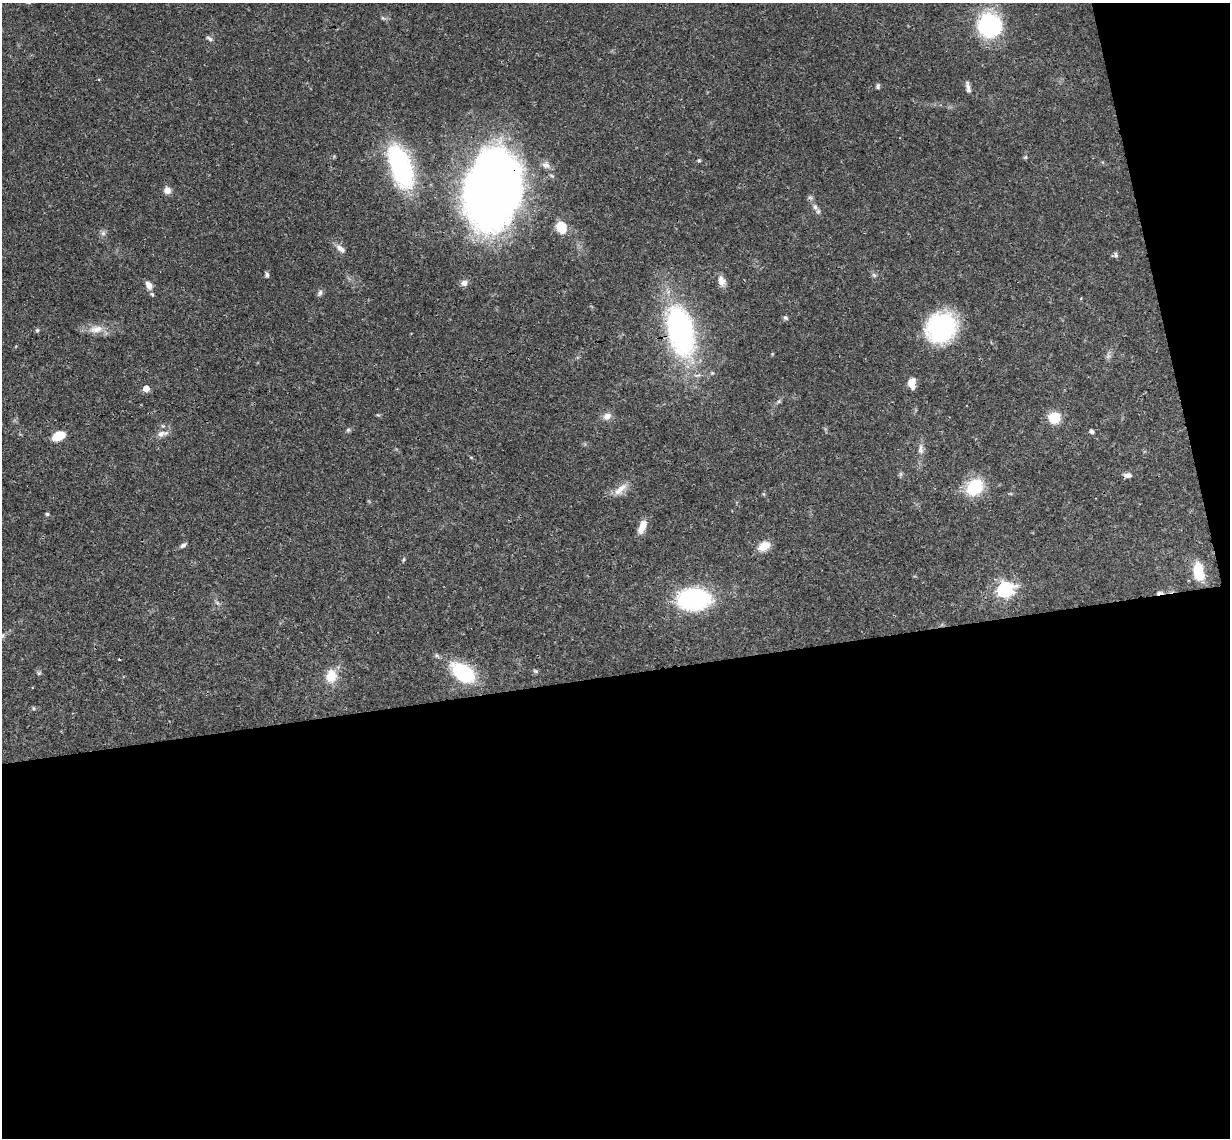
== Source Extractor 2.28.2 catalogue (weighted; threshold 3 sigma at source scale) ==
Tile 16 of 4 x 4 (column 4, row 4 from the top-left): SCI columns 3742-4969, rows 266-1401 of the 5026 x 4964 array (HDU 1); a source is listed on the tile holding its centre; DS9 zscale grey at full resolution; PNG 1232 x 1140 px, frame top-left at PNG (2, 3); no overlay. Shown black and unused: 44% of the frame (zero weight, under 3 of 4 exposures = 6% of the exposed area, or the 3 px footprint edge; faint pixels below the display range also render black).
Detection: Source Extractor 2.28.2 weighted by HDU 2 'WHT'; one run over the whole footprint, this tile lists its part. Background 0.0422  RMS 0.0029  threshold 0.0129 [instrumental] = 3 sigma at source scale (4.5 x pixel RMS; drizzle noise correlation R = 1.50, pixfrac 1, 0.05/0.05 arcsec/px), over >= 5 px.
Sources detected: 57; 1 inside a brighter object's white glare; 2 cosmic-ray / hot-pixel residue — not listed; the other 54 listed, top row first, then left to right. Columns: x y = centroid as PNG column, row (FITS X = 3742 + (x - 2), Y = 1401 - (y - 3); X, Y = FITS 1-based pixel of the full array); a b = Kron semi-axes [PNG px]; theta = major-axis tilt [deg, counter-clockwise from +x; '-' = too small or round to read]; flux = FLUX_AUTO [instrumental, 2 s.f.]
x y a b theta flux
383 18 6 4 -43 0.44
989 25 23 21 -55 28
209 39 9 5 -33 0.69
878 86 7 5 -89 0.56
968 87 13 4 -77 1.2
1025 157 5 5 - 0.36
699 161 5 3 - 0.33
400 162 39 18 -70 48
546 165 11 9 -17 1.4
493 188 67 43 81 300
167 190 9 8 - 1.6
810 197 7 4 -19 0.51
815 207 7 6 - 0.92
561 227 16 12 -68 4
103 233 7 6 - 0.76
341 249 12 7 -39 1.7
1115 255 9 4 -89 0.51
267 275 7 5 -76 0.59
874 275 7 4 -45 0.54
721 281 13 9 -75 2
464 283 9 7 32 1.4
149 285 11 7 -65 2.1
320 293 9 6 57 0.76
785 318 6 6 - 0.59
941 328 30 25 47 35
96 329 20 9 7 3.3
37 330 5 4 - 0.46
680 330 51 26 -78 63
912 384 11 8 -85 3
146 388 5 4 - 4
779 401 6 4 71 0.46
607 416 11 9 28 1.8
1054 418 10 10 - 6.9
348 430 6 5 - 0.47
1092 431 5 4 - 0.71
162 434 16 7 15 1.8
58 436 13 8 25 4.9
920 449 14 7 -89 1.5
1127 475 9 6 1 1.3
975 487 19 15 42 12
620 489 23 8 43 2.8
47 514 5 5 - 0.38
642 527 15 7 67 3.1
183 545 9 5 33 0.7
764 546 13 9 28 4.2
404 559 6 3 71 0.35
1199 571 20 10 -80 8
1005 590 7 6 - 77
694 599 26 17 1 40
217 603 8 4 -37 0.55
535 671 7 5 -21 0.5
463 673 24 15 -35 20
331 676 17 14 86 4.9
33 708 6 3 -71 0.32
Overlapping masked pixels (flux is a lower limit): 2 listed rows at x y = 493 188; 680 330